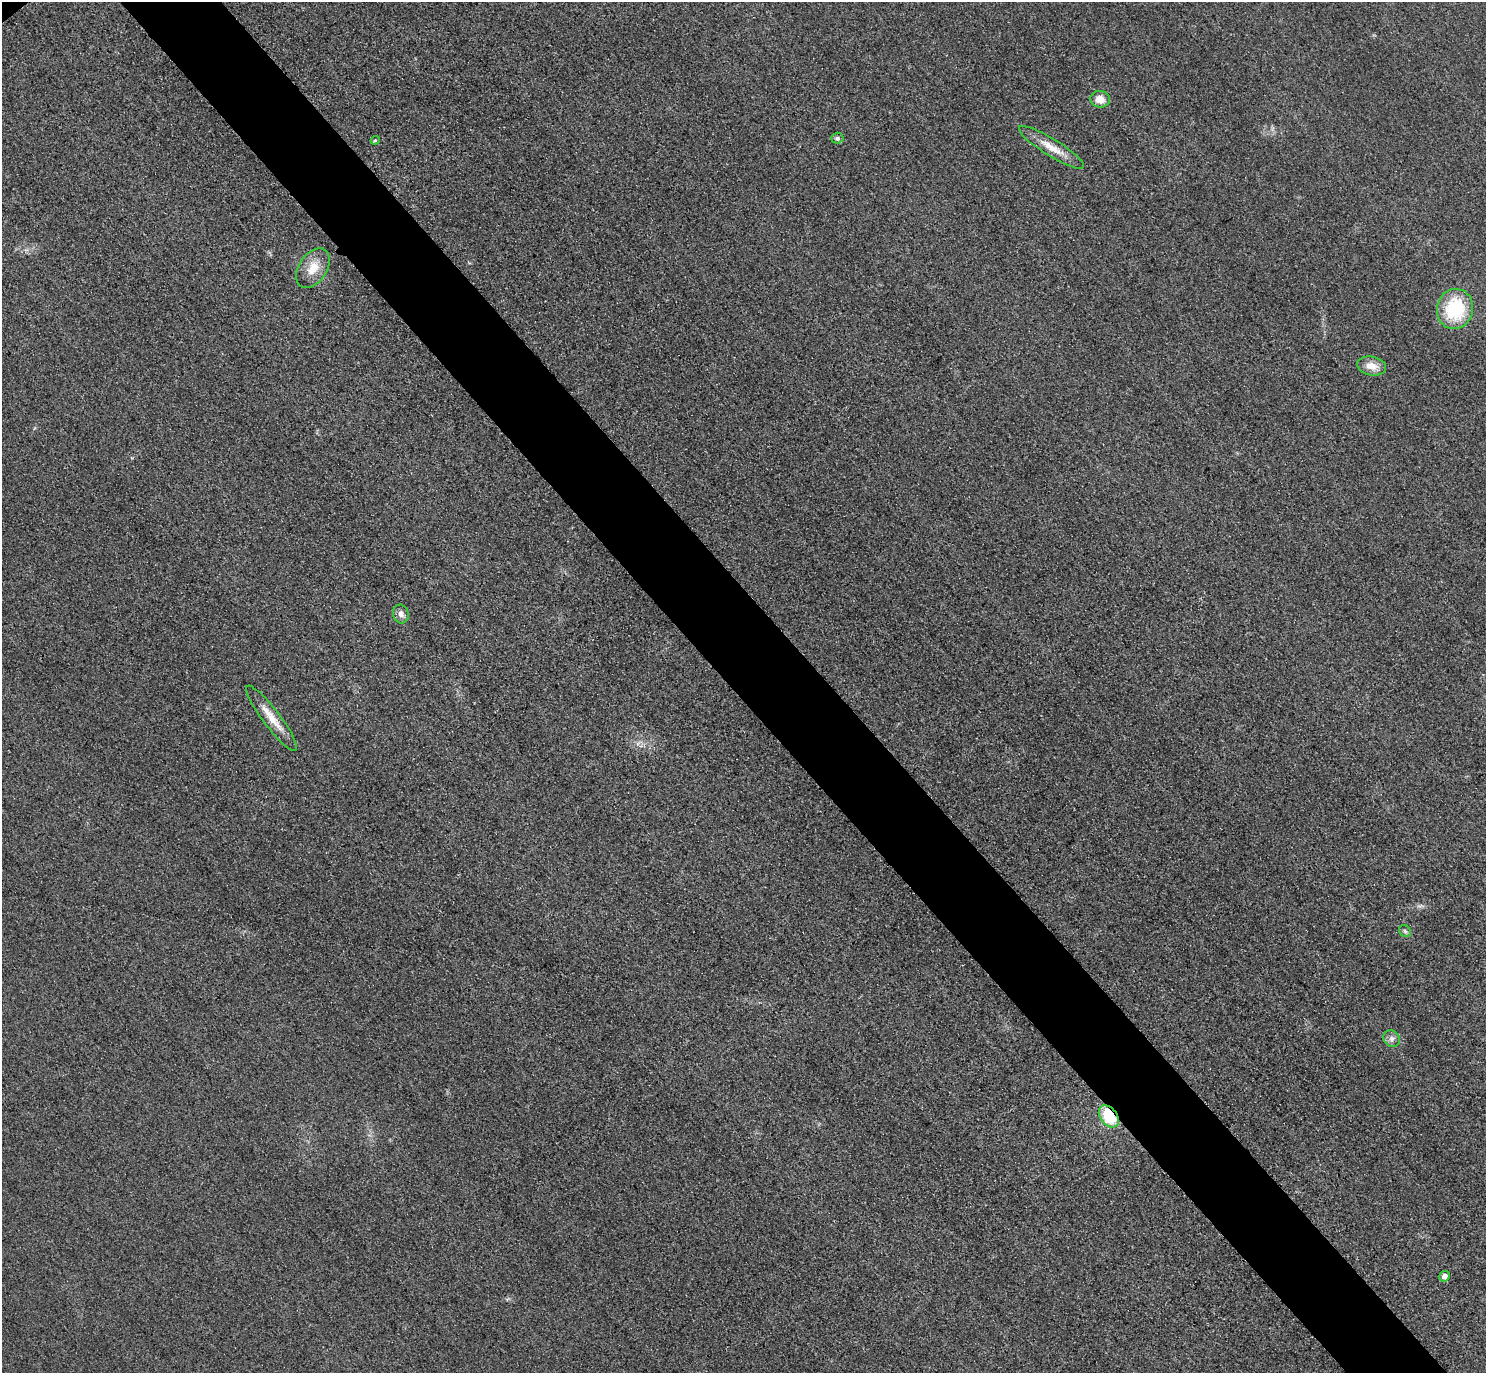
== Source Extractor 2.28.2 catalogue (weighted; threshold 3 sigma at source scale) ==
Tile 6 of 4 x 4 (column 2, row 2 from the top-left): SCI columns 1515-2998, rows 3069-4439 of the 5997 x 5994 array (HDU 1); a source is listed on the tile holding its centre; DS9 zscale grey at full resolution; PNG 1488 x 1375 px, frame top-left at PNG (2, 2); each listed source drawn as its Kron ellipse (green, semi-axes under 4 px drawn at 4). Shown black and unused: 7% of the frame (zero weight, under 3 of 4 exposures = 3% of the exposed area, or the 3 px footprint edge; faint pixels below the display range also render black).
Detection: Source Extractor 2.28.2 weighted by HDU 2 'WHT'; one run over the whole footprint, this tile lists its part. Background 0.0464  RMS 0.017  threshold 0.0787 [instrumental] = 3 sigma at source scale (4.5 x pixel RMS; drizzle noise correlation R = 1.50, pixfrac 1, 0.05/0.05 arcsec/px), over >= 5 px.
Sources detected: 13; all 13 listed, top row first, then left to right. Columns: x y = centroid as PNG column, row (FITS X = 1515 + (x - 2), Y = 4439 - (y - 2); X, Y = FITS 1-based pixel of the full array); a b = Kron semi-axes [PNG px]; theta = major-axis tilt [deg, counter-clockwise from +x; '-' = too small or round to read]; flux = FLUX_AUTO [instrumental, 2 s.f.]
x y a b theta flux
1100 99 10 8 -10 18
837 138 6 5 - 3.4
375 140 4 4 - 2.3
1051 147 38 8 -32 30
313 268 22 14 56 29
1455 309 20 18 76 110
1372 366 14 9 -11 19
401 614 9 7 -72 9.1
271 718 40 8 -53 30
1405 931 6 5 - 3.4
1392 1039 9 7 -44 7.4
1109 1116 12 8 -54 67
1445 1276 5 5 - 11
Overlapping masked pixels (flux is a lower limit): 1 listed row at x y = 1109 1116